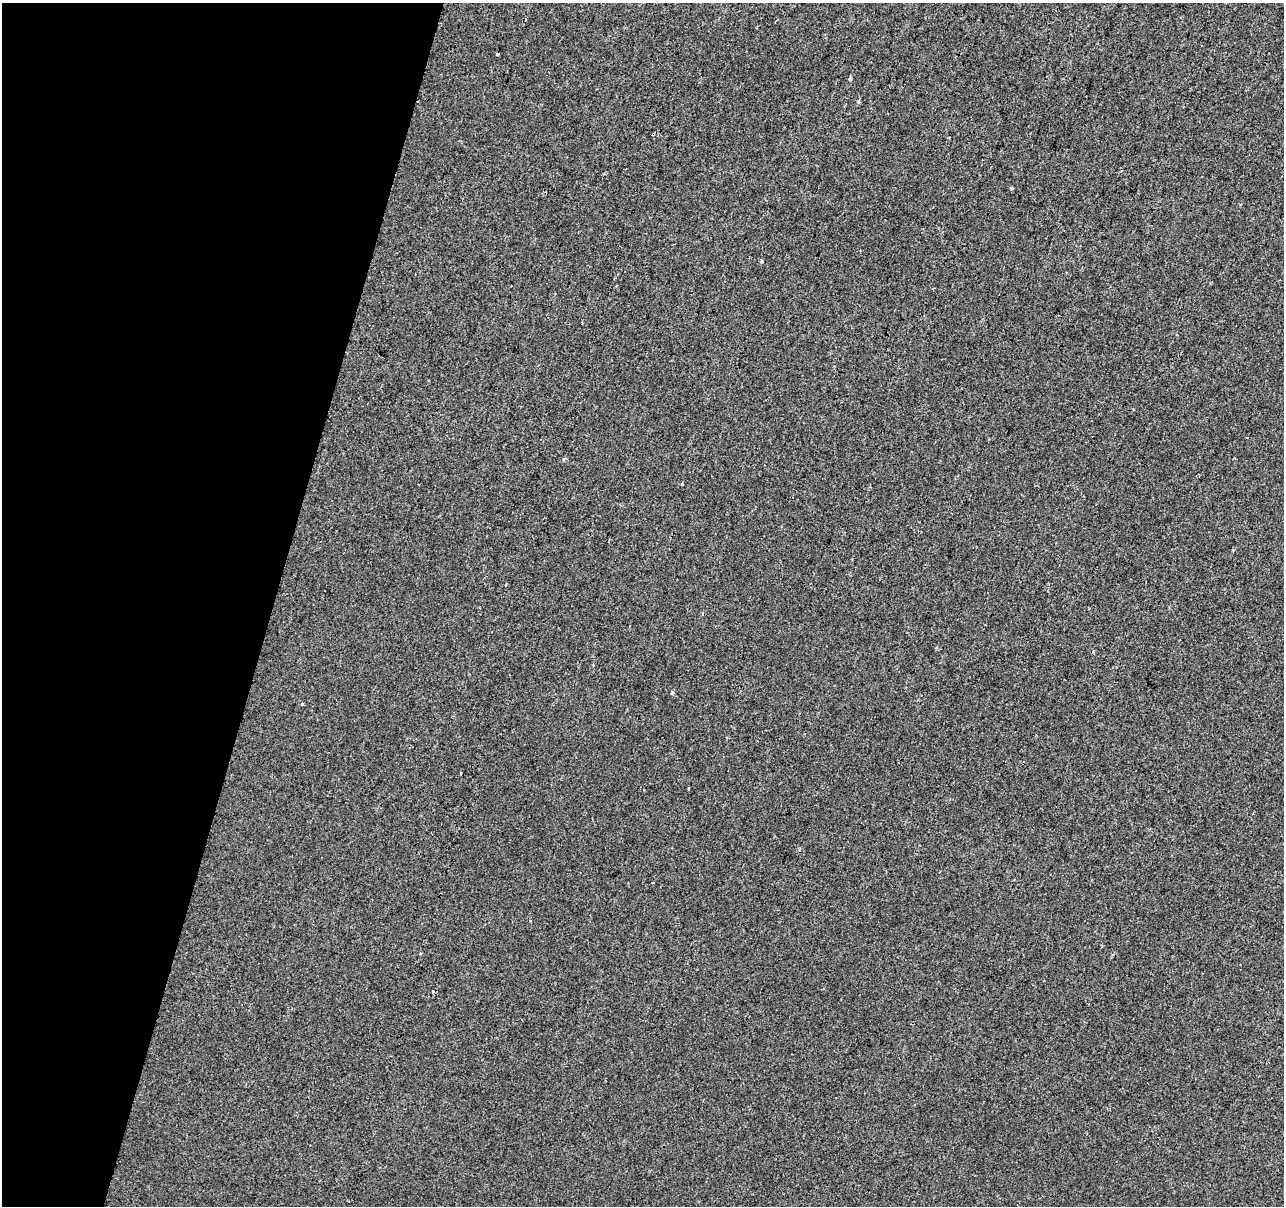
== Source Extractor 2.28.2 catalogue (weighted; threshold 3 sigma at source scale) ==
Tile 9 of 4 x 4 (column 1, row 3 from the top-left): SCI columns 1-1282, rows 1425-2628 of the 5136 x 5319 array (HDU 1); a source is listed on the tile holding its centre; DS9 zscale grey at full resolution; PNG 1286 x 1208 px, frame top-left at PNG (2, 3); no overlay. Shown black and unused: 21% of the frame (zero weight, under 2 of 3 exposures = <1% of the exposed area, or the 3 px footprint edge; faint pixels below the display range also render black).
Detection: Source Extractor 2.28.2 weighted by HDU 2 'WHT'; one run over the whole footprint, this tile lists its part. Background 3.32e-04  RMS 0.0042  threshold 0.0188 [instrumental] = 3 sigma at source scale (4.5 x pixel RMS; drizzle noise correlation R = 1.50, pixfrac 1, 0.0396/0.0396 arcsec/px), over >= 5 px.
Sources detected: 12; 1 cosmic-ray / hot-pixel residue — not listed; the other 11 listed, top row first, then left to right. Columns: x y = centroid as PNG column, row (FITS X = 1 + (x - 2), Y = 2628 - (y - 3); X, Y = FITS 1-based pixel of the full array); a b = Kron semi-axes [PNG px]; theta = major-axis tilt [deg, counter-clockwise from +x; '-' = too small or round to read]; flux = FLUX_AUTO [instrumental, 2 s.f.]
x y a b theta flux
497 54 3 3 - 0.93
850 79 3 3 - 2.1
859 101 5 3 - 0.48
653 134 3 2 - 0.8
1011 188 3 2 - 1
564 459 4 3 - 1.4
505 584 3 3 - 0.52
672 693 4 4 - 1.4
302 704 3 3 - 1.9
688 788 3 2 - 0.47
420 953 4 3 - 0.43
Overlapping masked pixels (flux is a lower limit): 1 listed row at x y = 653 134
Unlisted compact peaks at least as high as the median listed source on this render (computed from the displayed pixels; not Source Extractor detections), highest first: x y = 762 261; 682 484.